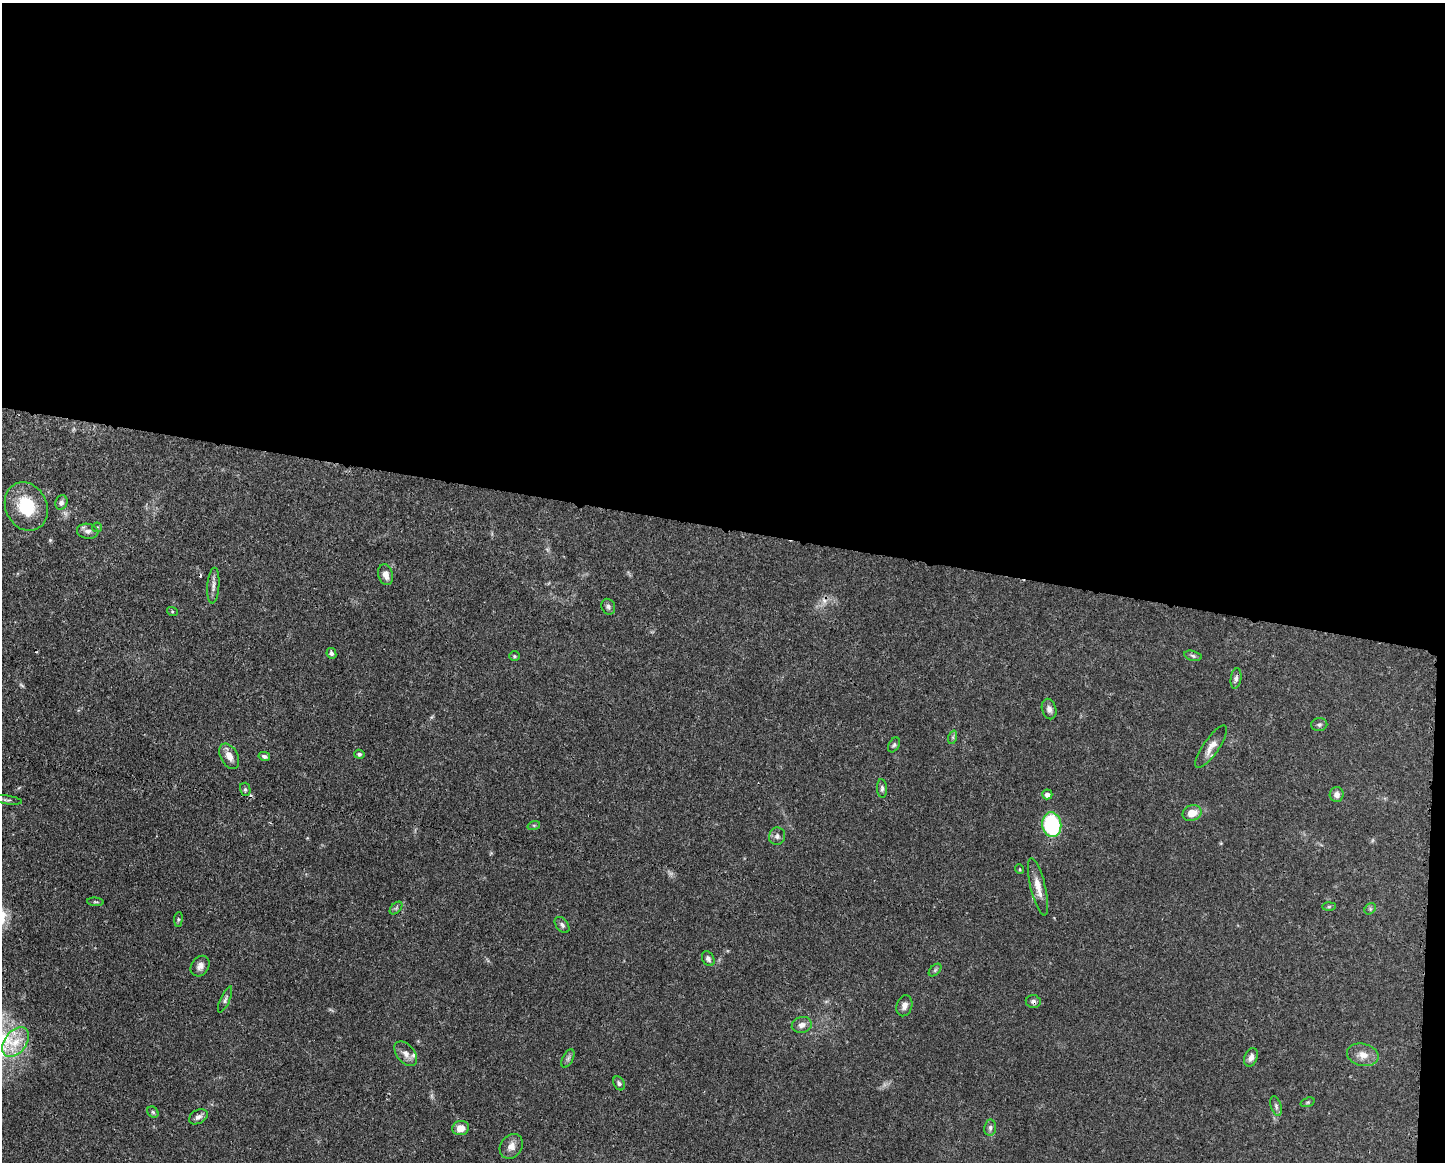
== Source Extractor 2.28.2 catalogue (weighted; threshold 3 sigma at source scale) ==
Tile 3 of 3 x 4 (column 3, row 1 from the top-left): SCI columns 3006-4448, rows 3482-4641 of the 4679 x 4643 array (HDU 1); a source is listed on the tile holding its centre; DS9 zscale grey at full resolution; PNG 1447 x 1164 px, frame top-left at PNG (2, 3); each listed source drawn as its Kron ellipse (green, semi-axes under 4 px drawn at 4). Shown black and unused: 46% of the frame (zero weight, under 3 of 4 exposures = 1% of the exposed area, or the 3 px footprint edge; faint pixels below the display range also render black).
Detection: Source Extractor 2.28.2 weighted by HDU 2 'WHT'; one run over the whole footprint, this tile lists its part. Background 0.0565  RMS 0.0033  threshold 0.0147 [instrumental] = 3 sigma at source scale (4.5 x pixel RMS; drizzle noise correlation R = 1.50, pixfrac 1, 0.05/0.05 arcsec/px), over >= 5 px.
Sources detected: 61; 1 too faint to see at this stretch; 2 cosmic-ray / hot-pixel residue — neither listed nor drawn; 1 inside a brighter listed object's ellipse — not listed separately; the other 57 listed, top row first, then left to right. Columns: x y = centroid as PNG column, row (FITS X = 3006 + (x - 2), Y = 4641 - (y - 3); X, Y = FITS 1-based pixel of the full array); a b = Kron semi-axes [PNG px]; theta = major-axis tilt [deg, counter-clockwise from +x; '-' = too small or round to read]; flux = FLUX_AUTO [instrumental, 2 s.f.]
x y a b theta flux
61 502 7 6 - 1
26 506 25 20 -64 12
97 527 5 4 - 0.42
88 531 11 7 -8 1.5
386 575 10 7 -75 2.4
213 586 18 6 86 1.7
608 607 8 6 -64 0.84
172 611 5 3 - 0.34
331 653 5 4 - 0.73
514 656 5 4 - 0.42
1193 656 9 5 -15 0.74
1236 678 10 5 81 1
1049 709 10 7 -73 1.5
1319 725 8 6 10 0.83
953 737 7 4 72 0.53
894 745 8 5 59 0.6
1211 747 25 8 55 3.2
359 754 5 4 - 0.61
229 756 14 8 -62 2.7
264 756 6 4 -14 0.79
882 788 9 5 -86 0.76
245 789 7 5 -76 0.64
1047 794 5 5 - 1.5
1337 794 7 7 - 1.7
7 800 15 3 -8 0.84
1192 813 10 7 22 3.9
534 825 6 4 18 0.48
1052 825 12 9 -83 29
777 836 9 8 - 1.1
1019 869 5 3 - 0.3
1038 887 29 7 -76 3.7
95 902 8 3 -5 0.45
1329 907 7 4 1 0.45
396 908 7 4 45 0.57
1370 909 6 5 - 0.53
178 919 7 4 83 0.48
562 925 9 6 -50 0.99
708 959 8 5 -59 1.1
200 966 11 8 54 1.8
935 970 7 4 46 0.62
225 999 14 4 66 0.95
1033 1001 7 6 - 0.93
904 1006 11 7 74 1.6
802 1025 10 8 15 1.7
15 1042 17 10 53 5.8
406 1054 14 9 -49 2.1
1363 1055 16 11 -13 3.1
1251 1057 9 6 66 1.7
568 1058 10 5 63 0.83
619 1083 7 5 -59 0.64
1307 1102 7 4 20 0.5
1276 1106 10 5 -72 0.83
153 1112 6 5 - 0.57
198 1117 10 6 27 1.4
461 1128 8 7 - 3.2
990 1128 8 6 82 0.94
511 1146 13 10 55 2.4
Overlapping masked pixels (flux is a lower limit): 2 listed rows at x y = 1052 825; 1033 1001